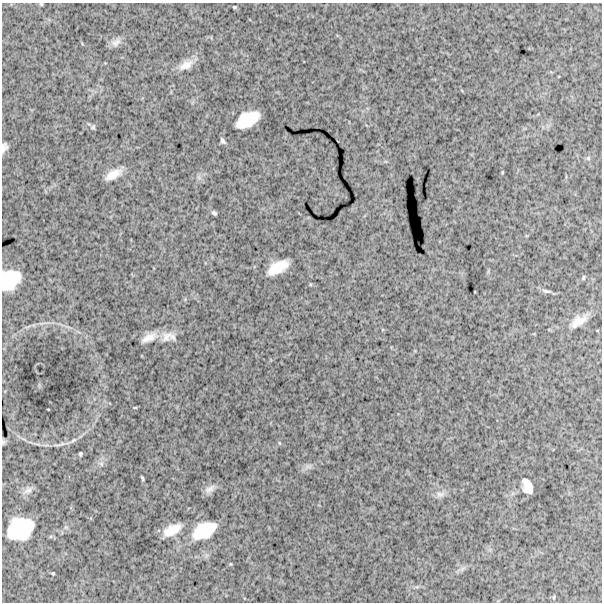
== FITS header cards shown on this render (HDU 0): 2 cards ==
NAXIS1  =                  600
NAXIS2  =                  600

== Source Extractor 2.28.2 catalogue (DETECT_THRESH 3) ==
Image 600 x 600 px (HDU 0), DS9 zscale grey, 1 PNG px = 1 image px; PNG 604 x 604 px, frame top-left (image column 1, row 600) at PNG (2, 3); no overlay
Background 1500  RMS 250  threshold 758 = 3 sigma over >= 5 px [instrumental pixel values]
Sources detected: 37; all 37 listed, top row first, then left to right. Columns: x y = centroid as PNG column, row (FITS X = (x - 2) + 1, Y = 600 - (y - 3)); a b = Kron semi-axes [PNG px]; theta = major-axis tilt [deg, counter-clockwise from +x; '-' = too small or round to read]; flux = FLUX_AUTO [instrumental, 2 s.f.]
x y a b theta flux
41 4 4 4 - 2.0e+04
235 7 5 4 - 2.2e+04
116 42 15 9 33 1.0e+05
186 65 22 11 28 1.9e+05
247 120 22 12 29 5.2e+05
93 127 7 5 2 3.2e+04
223 141 8 4 -57 3.9e+04
4 147 10 6 73 7.6e+04
588 158 6 6 - 3.3e+04
502 172 5 3 - 1.4e+04
113 174 19 8 27 2.1e+05
214 213 5 4 - 3.5e+04
278 267 19 9 29 3.7e+05
583 278 6 4 83 2.1e+04
10 280 19 15 46 6.8e+05
546 291 14 5 -11 5.3e+04
578 321 23 11 32 2.3e+05
149 337 22 9 27 1.8e+05
168 337 21 12 3 1.8e+05
135 408 5 3 - 1.5e+04
73 440 10 5 37 5.1e+04
3 442 7 5 -79 2.5e+04
62 444 10 4 6 5.2e+04
80 454 4 3 - 2.5e+04
101 464 7 5 -60 4.5e+04
309 466 11 5 -2 5.9e+04
142 478 5 2 - 2.5e+04
525 481 9 5 -17 6.8e+04
210 489 15 8 36 9.9e+04
528 489 10 9 - 1.6e+05
28 490 15 8 32 9.2e+04
440 494 13 7 -1 8.6e+04
20 529 24 18 26 1.0e+06
172 530 18 9 28 2.9e+05
204 530 29 16 28 6.2e+05
53 573 3 3 - 1.9e+04
554 597 5 3 - 1.6e+04
At the frame edge (FLAGS 8, measured only in part): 4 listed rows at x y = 41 4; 4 147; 10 280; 3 442